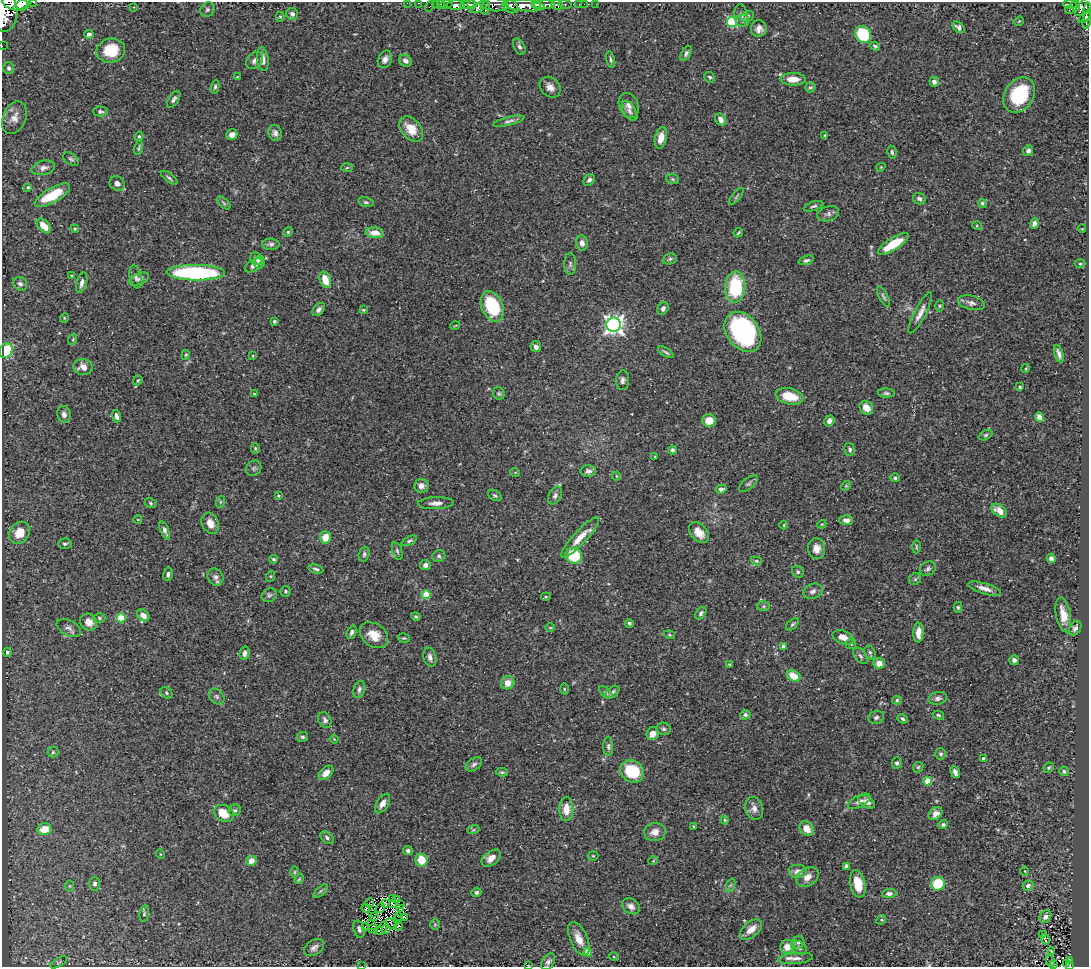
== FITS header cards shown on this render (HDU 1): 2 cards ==
NAXIS1  =                 1087
NAXIS2  =                  965

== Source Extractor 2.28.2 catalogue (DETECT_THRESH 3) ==
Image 1087 x 965 px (HDU 1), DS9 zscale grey, 1 PNG px = 1 image px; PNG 1091 x 969 px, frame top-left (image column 1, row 965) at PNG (2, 2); each listed source drawn as its Kron ellipse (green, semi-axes under 4 px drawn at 4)
Background 0.548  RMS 0.037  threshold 0.112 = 3 sigma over >= 5 px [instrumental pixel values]
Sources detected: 368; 4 with non-positive FLUX_AUTO (blend fragments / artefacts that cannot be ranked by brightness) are neither listed nor drawn; the other 364 listed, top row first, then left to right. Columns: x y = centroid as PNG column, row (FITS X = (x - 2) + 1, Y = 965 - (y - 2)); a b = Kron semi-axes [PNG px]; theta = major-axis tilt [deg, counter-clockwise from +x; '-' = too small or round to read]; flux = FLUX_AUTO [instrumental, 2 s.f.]
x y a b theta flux
34 2 3 2 - 26
15 3 13 7 -12 1100
407 3 2 2 - 6.2
418 3 3 2 - 12
22 4 10 3 34 790
436 4 2 2 - 5.9
441 4 3 2 - 12
536 4 4 3 - 270
565 4 6 3 -10 93
579 4 2 2 - 2.4
584 4 2 2 - 4.7
596 4 2 2 - 4.1
1070 4 7 3 -2 120
446 5 6 3 0 18
456 5 9 5 1 740
468 5 8 4 8 480
472 5 4 3 - 260
494 5 14 6 -6 400
524 5 20 6 -4 1400
544 5 11 4 4 750
557 5 6 4 -18 190
1076 5 5 3 - 130
429 6 5 2 - 34
134 7 3 2 - 3.5
479 7 11 4 28 310
485 7 7 4 78 200
510 7 8 6 -27 350
1084 7 12 5 48 330
207 10 7 6 - 5.9
1070 10 4 2 - 7.7
5 11 20 13 -90 3100
1087 12 9 4 83 190
292 14 6 5 - 8.2
741 16 11 7 -81 11
280 17 5 4 - 3.4
747 17 7 4 28 5.4
1084 17 7 4 44 120
1087 19 10 3 77 91
742 20 7 6 - 6.1
1019 21 5 4 - 2.4
732 22 5 5 - 200
959 27 7 4 -37 9.7
759 29 8 8 - 15
89 34 5 4 - 8.6
863 34 9 7 -53 130
2 46 2 2 - 7.1
875 46 5 4 - 4.5
519 47 8 5 -63 6.6
111 50 14 12 13 70
686 53 8 4 59 6.8
263 59 12 5 -84 17
385 59 9 6 65 12
255 60 10 7 46 12
611 60 8 4 -77 4.8
405 61 7 5 -32 8.4
9 68 6 5 - 6.1
237 77 3 3 - 1.8
710 77 5 5 - 4.6
793 79 13 6 -1 30
934 82 5 4 - 11
215 87 7 4 81 4.8
550 87 11 9 -45 17
810 87 5 4 - 5.2
1019 95 19 14 56 150
174 99 10 4 56 7.6
629 105 13 9 -67 15
100 111 7 5 -1 5.7
629 111 11 6 -59 11
14 118 17 11 66 22
721 119 6 5 - 16
509 121 16 4 13 8.8
411 129 14 9 -49 41
275 133 8 6 -71 9.2
232 135 6 5 - 12
825 135 3 3 - 3.3
139 136 4 4 - 4.3
661 138 11 6 78 25
139 148 7 4 75 3.2
1028 151 5 5 - 8
892 152 6 4 -79 4.7
71 159 8 5 -37 5.7
881 167 4 3 - 2
43 168 12 7 14 12
347 168 6 4 3 3.4
169 178 10 4 -38 5.5
673 179 6 5 - 3.9
589 180 6 5 - 8
117 183 8 7 - 10
28 187 4 4 - 3
52 195 20 7 30 74
736 196 10 3 52 3.3
919 199 6 5 - 6.2
366 202 8 4 -12 4.8
224 203 8 4 -43 4.2
982 203 5 4 - 4.2
814 206 10 4 18 5.2
828 214 11 7 16 8.8
1034 224 5 4 - 10
44 226 9 5 -48 34
977 226 5 3 - 2.5
75 229 4 4 - 2.5
1082 229 4 3 - 2
288 232 5 4 - 3.4
375 233 9 5 -6 25
738 233 5 2 - 3
582 243 7 6 - 13
271 244 8 5 -1 7.8
893 244 18 6 32 84
256 258 6 5 - 8
670 259 7 5 21 5.2
806 260 8 4 19 5.2
259 262 6 5 - 7.6
570 264 11 6 89 7.4
1080 264 5 3 - 3
254 265 10 5 30 12
196 273 29 8 -1 350
72 276 4 3 - 2.8
136 277 12 5 -78 8.4
139 279 10 5 22 7.4
325 280 8 5 -70 41
82 283 10 5 74 10
20 284 7 6 - 7.4
735 287 15 10 87 150
883 297 11 4 -61 5.7
971 303 14 7 -14 12
492 306 16 10 -67 140
940 306 6 4 89 3.2
663 308 7 5 59 8.7
319 310 7 5 48 9.1
363 310 4 2 - 2.4
920 313 23 5 62 19
64 318 5 3 - 2.1
274 321 4 3 - 5.2
614 325 7 7 - 1300
455 326 5 3 - 2
743 332 22 16 -52 430
73 339 6 3 73 3.1
536 347 5 5 - 12
6 351 7 6 - 100
666 352 8 3 -32 4.7
1059 354 9 4 -73 9.6
186 355 5 3 - 2.8
253 356 3 2 - 1.8
83 367 10 8 -8 21
1026 368 4 3 - 2.3
138 380 5 3 - 2.5
623 380 10 6 85 8
1020 387 3 2 - 2.7
499 393 6 5 - 4.2
886 393 8 4 -1 4.7
254 394 3 3 - 3
789 396 14 8 -13 58
866 408 7 6 - 20
64 414 8 6 -78 10
117 416 6 4 -73 9.6
1039 417 5 4 - 17
709 421 7 6 - 36
829 421 6 4 56 13
986 435 7 4 27 4.9
255 448 5 4 - 3
850 449 7 5 -74 5.3
672 450 4 4 - 5.4
655 457 3 2 - 1.7
254 468 8 7 - 6.3
588 471 8 5 0 10
515 472 5 3 - 2
616 476 4 3 - 1.8
895 478 5 4 - 5.5
748 483 11 5 40 6.2
421 486 7 7 - 13
846 486 5 4 - 2.7
721 489 5 4 - 8.5
278 496 3 3 - 2.6
495 496 7 5 -32 4.1
555 496 10 6 62 8.4
220 502 6 4 71 3.1
150 503 6 4 -29 3.6
436 503 18 6 2 14
999 511 9 5 -37 23
138 520 4 3 - 1.6
846 520 7 5 -2 12
210 523 11 8 -64 22
822 524 4 3 - 2.5
784 525 4 3 - 1.8
165 530 10 4 -69 9.4
19 533 12 10 51 46
699 533 12 8 -49 26
325 537 6 5 - 33
580 537 26 7 47 36
409 541 8 4 25 5.5
65 544 7 5 4 4.7
916 547 7 3 -90 2.9
816 549 10 8 -83 21
397 551 9 4 -72 5.4
364 554 7 5 72 5.6
439 556 6 6 - 5.5
574 556 8 7 - 110
1051 558 5 4 - 8.6
274 559 4 4 - 4.5
756 561 5 4 - 3.2
425 565 5 5 - 9.4
316 569 8 3 -14 5.1
928 569 8 6 31 7.2
798 572 6 5 - 5.3
168 574 7 4 80 7.5
271 576 6 3 71 2.9
215 577 9 7 -57 11
915 579 6 5 - 4.7
985 589 17 5 -17 19
286 591 5 5 - 3.9
813 591 10 7 21 9.7
269 595 8 6 31 6.6
426 595 4 4 - 74
546 597 5 2 - 2.5
763 606 6 5 - 3.8
958 607 5 4 - 3.6
701 613 7 4 53 6.2
143 615 7 5 -39 16
1063 615 18 7 -80 30
416 617 5 4 - 3.9
99 618 6 4 -2 3.9
121 618 4 4 - 86
88 622 9 8 - 23
629 623 4 4 - 4.6
792 624 7 4 43 4.3
69 628 13 7 -28 12
550 628 5 3 - 2.2
1075 628 8 5 57 7.8
352 632 7 4 68 5.7
918 633 10 5 88 20
374 635 15 11 -36 39
669 635 6 3 -19 2.7
843 637 11 6 -21 21
404 638 6 4 -16 3.7
851 644 5 5 - 3.3
783 646 4 3 - 9.5
7 652 5 4 - 4.4
870 652 7 5 -63 5.5
245 653 7 5 76 8.5
860 656 9 5 -52 6.1
430 657 10 6 -77 11
1014 660 5 5 - 9.9
879 663 6 5 - 26
730 665 3 2 - 2.8
793 676 7 5 -29 42
508 683 7 6 - 23
359 689 9 5 73 7.6
564 689 5 3 - 2.3
606 692 8 4 -42 5.5
612 692 8 5 39 7.3
166 693 7 5 -43 5
217 696 9 6 -47 7
938 698 9 6 11 8.1
897 700 5 4 - 3.9
745 715 5 5 - 6.2
938 715 6 4 -14 3.7
876 717 8 6 19 6.2
902 719 6 4 -38 4.3
325 720 8 6 -64 7.3
664 729 7 6 - 6.3
653 734 6 6 - 19
303 737 6 5 - 5
334 739 4 3 - 2.2
608 747 9 5 -88 6.8
53 752 5 5 - 4
941 754 5 5 - 5
984 759 3 3 - 13
897 763 5 5 - 5.9
474 764 9 5 33 6.6
918 767 6 4 44 3.5
1049 767 5 4 - 4.2
632 771 12 10 -40 100
1064 771 5 4 - 4.6
502 772 6 4 -7 3.8
955 772 6 4 -67 9.3
326 773 9 5 44 19
928 781 4 4 - 54
859 801 12 5 28 12
867 802 9 5 -33 11
382 803 11 6 59 17
754 808 12 9 -75 15
566 809 12 7 88 37
235 810 6 5 - 4.8
224 813 10 8 -29 55
935 814 8 5 40 16
725 820 4 4 - 2.7
943 825 5 4 - 4
694 827 3 3 - 3.6
44 829 7 6 - 37
807 829 8 6 -47 29
473 830 6 4 18 3.2
655 832 11 9 8 22
327 838 8 5 -40 5.1
408 851 5 4 - 6.1
160 854 5 3 - 2.1
593 856 5 4 - 2.7
491 858 11 7 38 20
421 860 6 6 - 46
251 861 5 4 - 24
653 861 5 3 - 1.8
846 866 4 4 - 11
798 871 9 7 0 19
1025 871 5 3 - 2.2
294 872 6 4 89 3
807 877 12 9 35 21
299 879 5 3 - 2.8
95 884 7 5 90 7.5
858 884 14 7 -78 53
938 884 7 7 - 82
731 885 7 4 71 4.1
70 886 6 4 -90 2.5
1028 886 5 5 - 10
321 891 9 4 42 5
476 892 5 4 - 5.9
889 893 7 4 2 8.8
393 898 3 2 - 9.3
396 900 3 2 - 9.4
370 903 5 3 - 5
385 904 4 2 - 1.3
393 904 4 3 - 4.8
401 904 3 2 - 3.7
631 906 10 7 -33 14
366 908 4 3 - 5.8
380 908 5 2 - 0.3
400 908 3 2 - 4.3
372 913 2 2 - 1.2
144 914 8 4 81 4.4
399 916 4 2 - 3.3
374 917 3 2 - 0.93
404 917 4 3 - 3.4
1045 917 7 5 56 9.9
397 920 4 2 - 0.43
881 920 5 4 - 3.2
391 924 6 2 -41 1.1
435 924 5 4 - 3.2
371 925 6 2 -44 1.6
398 926 4 2 - 2
365 927 3 2 - 3.2
373 928 3 2 - 0.094
382 928 7 3 58 4.9
359 929 9 5 -73 10
386 929 4 3 - 0.58
751 929 13 7 40 25
378 931 4 2 - 1.4
1042 934 3 3 - 13
579 939 18 8 -66 30
1045 939 5 4 - 47
798 943 7 6 - 6.2
787 947 7 7 - 31
314 948 11 7 33 11
799 948 9 6 -35 7.7
1051 951 4 2 - 2
588 952 4 4 - 38
614 957 5 3 - 2.2
795 958 18 5 6 13
1050 961 6 2 -66 1.8
1069 961 3 3 - 14
59 962 9 2 31 2.7
548 962 9 6 57 8.3
1053 964 3 2 - 2.4
1067 964 3 3 - 13
528 965 3 2 - 1.3
362 966 2 2 - 24
1069 966 3 2 - 25
At the frame edge (FLAGS 8, measured only in part): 12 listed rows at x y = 34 2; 15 3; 407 3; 418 3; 22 4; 5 11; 1087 12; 1087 19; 2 46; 528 965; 362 966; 1069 966
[4 non-positive-flux detections neither listed nor drawn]